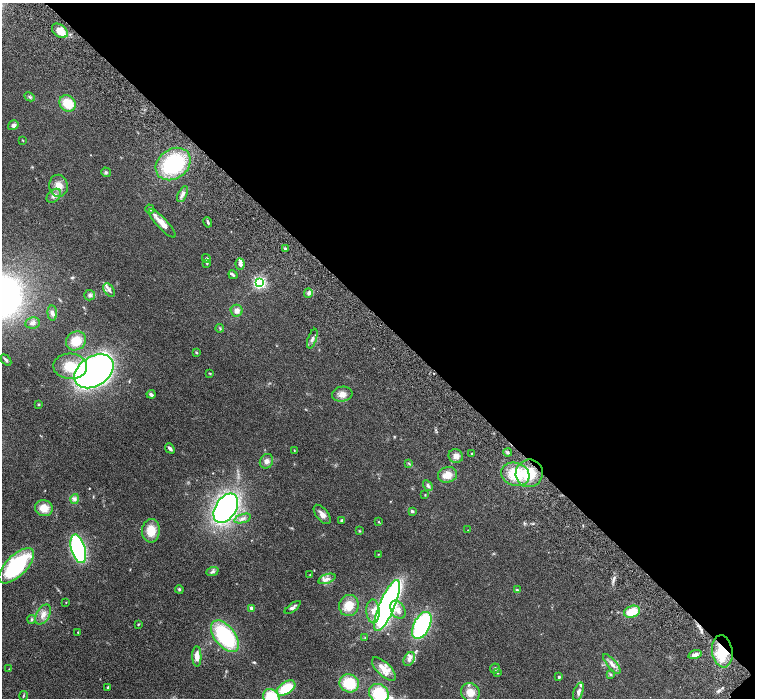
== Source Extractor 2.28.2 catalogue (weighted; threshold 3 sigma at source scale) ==
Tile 8 of 4 x 4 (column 4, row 2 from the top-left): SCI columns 4565-6070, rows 2987-4378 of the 6116 x 6111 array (HDU 1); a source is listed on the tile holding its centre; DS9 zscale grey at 2 x 2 block average (1 PNG px = mean of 2 x 2 image px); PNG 757 x 700 px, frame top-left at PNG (2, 3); each listed source drawn as its Kron ellipse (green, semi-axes under 4 px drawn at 4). Shown black and unused: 46% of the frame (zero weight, under 4 of 8 exposures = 3% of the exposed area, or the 3 px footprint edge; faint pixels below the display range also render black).
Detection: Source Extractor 2.28.2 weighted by HDU 2 'WHT'; one run over the whole footprint, this tile lists its part. Background 0.0536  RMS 0.0042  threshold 0.0173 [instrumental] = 3 sigma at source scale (4.09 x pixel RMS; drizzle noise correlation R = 1.36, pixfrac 0.8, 0.05/0.05 arcsec/px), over >= 5 px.
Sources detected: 109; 8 inside a brighter listed object's ellipse — not listed separately; the other 101 listed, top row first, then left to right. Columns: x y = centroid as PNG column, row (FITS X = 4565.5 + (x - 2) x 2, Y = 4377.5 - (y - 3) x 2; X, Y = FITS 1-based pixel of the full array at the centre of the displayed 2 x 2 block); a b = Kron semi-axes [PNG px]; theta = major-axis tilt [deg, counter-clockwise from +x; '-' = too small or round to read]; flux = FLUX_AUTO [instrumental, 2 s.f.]
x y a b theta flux
60 31 9 6 -39 13
30 97 5 2 - 1.1
68 103 9 7 -46 20
13 125 5 4 - 2.7
22 140 4 2 - 0.4
173 164 19 15 35 68
106 172 5 4 - 1.3
58 186 11 9 -82 9.3
183 194 8 4 64 3
54 196 8 5 42 3.5
150 209 5 3 - 1.4
208 222 5 3 - 1.5
162 223 18 5 -47 9.8
285 249 4 3 - 1.1
206 258 5 4 - 1.3
207 263 3 3 - 0.97
240 264 6 4 -85 2.9
233 275 5 3 - 1.2
259 282 4 3 - 160
109 290 7 4 -57 2.8
308 293 5 3 - 1.7
90 295 5 5 - 2.3
237 311 6 6 - 4.5
52 313 7 5 -85 2.8
33 323 7 5 10 3.1
220 328 4 3 - 0.93
312 339 10 3 71 2.2
76 341 10 9 - 15
196 352 3 3 - 0.88
6 360 6 3 -48 1.8
70 366 17 13 -4 19
94 371 21 15 32 340
209 373 4 2 - 0.59
151 394 4 3 - 2.5
342 394 10 7 8 5.4
39 404 3 3 - 0.89
170 448 5 3 - 2.3
294 450 3 2 - 0.41
508 453 4 3 - 1.4
471 454 3 2 - 0.52
456 456 7 7 - 4.1
266 461 7 6 - 3.5
409 463 4 2 - 0.72
529 473 14 13 - 24
515 474 14 11 -18 31
448 475 9 7 16 8.8
428 486 6 4 -57 2.1
425 495 3 2 - 0.5
75 499 5 3 - 2
44 508 9 8 - 11
226 508 16 10 57 250
412 511 3 3 - 1.5
322 514 11 6 -51 4.7
242 518 9 3 17 2.5
341 520 3 3 - 0.95
379 522 3 3 - 0.64
468 530 2 2 - 0.28
151 531 11 9 88 15
360 531 3 3 - 0.64
78 549 15 7 -74 130
378 554 3 2 - 0.38
16 566 23 10 45 81
212 571 6 4 21 2.1
310 575 3 2 - 0.53
327 579 9 4 19 4.1
179 589 4 3 - 1.1
517 590 4 3 - 1
66 602 2 2 - 0.38
349 605 10 9 - 14
387 606 27 7 67 310
293 607 9 4 37 2.4
251 608 4 3 - 2.4
398 610 9 7 -62 5
373 611 12 6 -86 6.8
632 612 8 5 20 18
43 615 11 6 61 5.7
32 619 4 4 - 1.2
138 624 3 2 - 0.77
422 625 14 8 64 110
78 632 3 2 - 0.65
225 636 18 10 -51 77
365 638 3 2 - 0.51
722 651 16 10 -82 27
695 655 7 3 16 3.1
197 656 10 4 -88 7.2
409 659 7 5 61 3.2
612 664 12 4 -51 4.6
495 668 5 4 - 1.7
9 669 2 2 - 0.26
384 669 15 7 -44 10
497 673 4 3 - 0.81
610 674 3 3 - 0.93
559 677 3 3 - 1.3
349 683 10 9 - 28
108 687 3 3 - 1
286 688 10 6 33 26
470 692 10 9 - 10
578 692 9 4 70 3.1
379 693 10 9 - 38
23 696 5 2 - 0.71
271 698 9 7 -60 37
Overlapping masked pixels (flux is a lower limit): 1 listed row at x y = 722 651
Isophote crosses this tile's border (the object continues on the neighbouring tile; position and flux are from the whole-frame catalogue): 2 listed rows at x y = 379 693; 271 698
Diffuse or blended objects may show on this block-average render without a row.